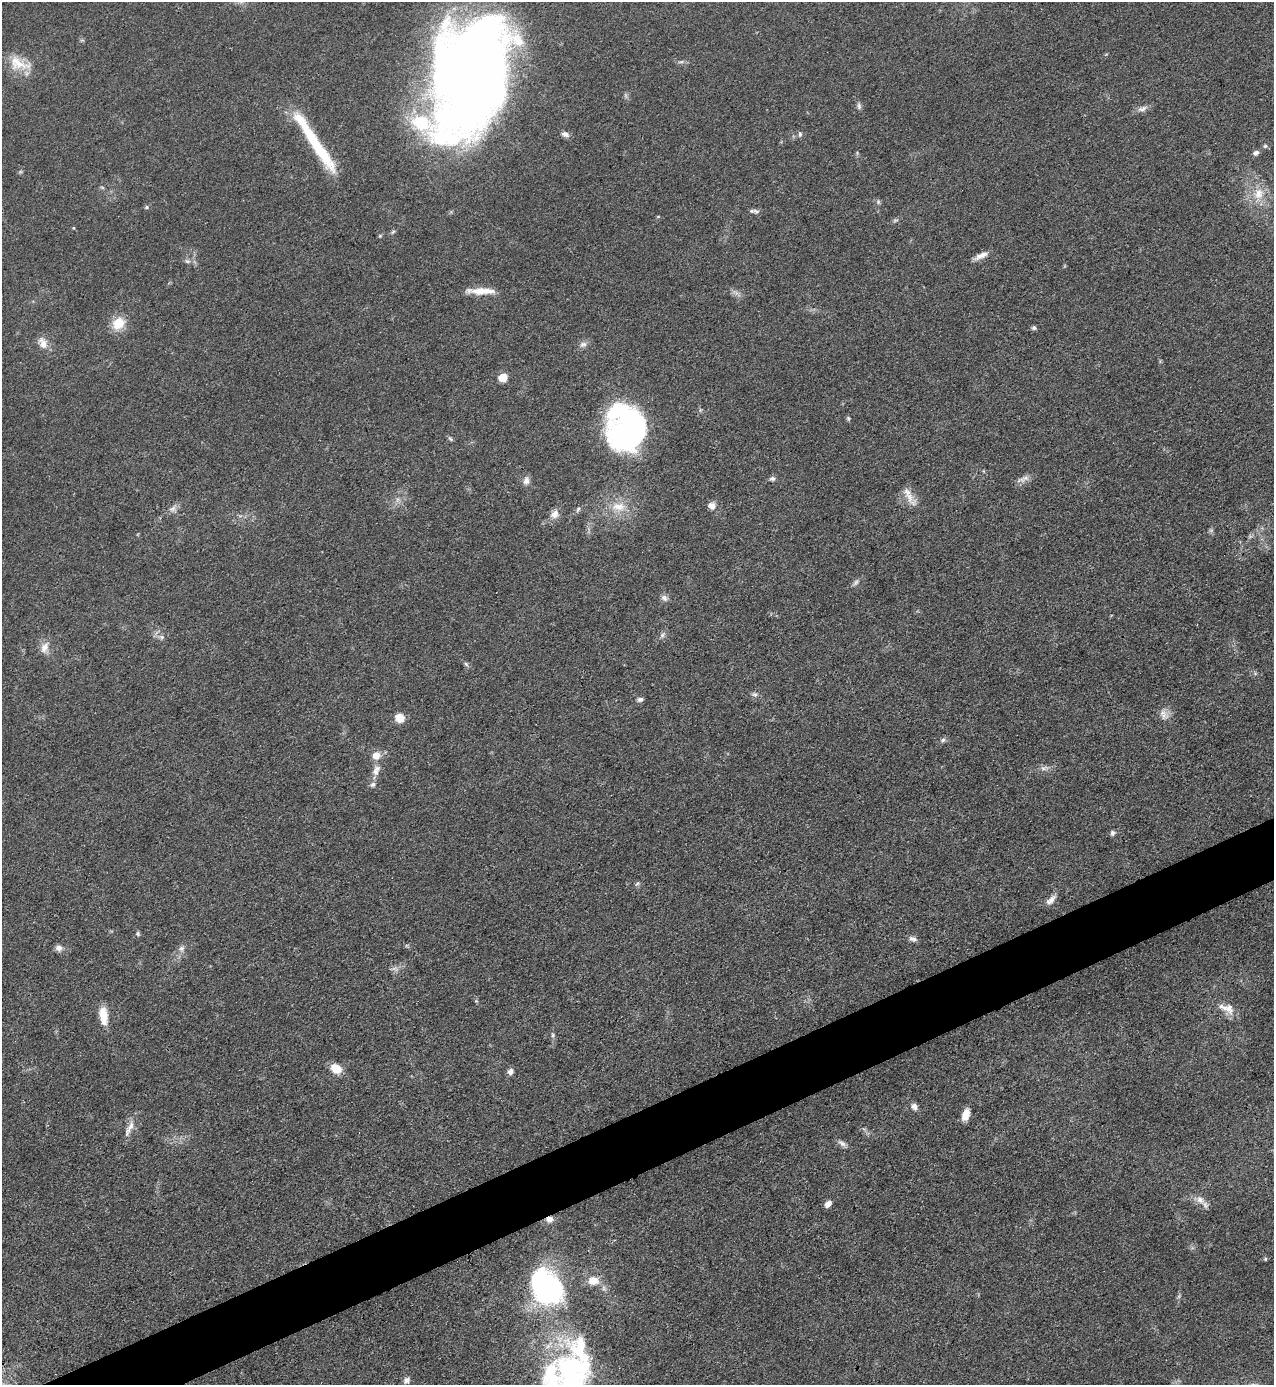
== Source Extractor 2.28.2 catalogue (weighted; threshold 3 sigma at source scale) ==
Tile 7 of 4 x 4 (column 3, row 2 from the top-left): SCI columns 2695-3966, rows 2767-4149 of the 5520 x 5533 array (HDU 1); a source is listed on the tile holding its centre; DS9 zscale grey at full resolution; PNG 1276 x 1387 px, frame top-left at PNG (2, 2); no overlay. Shown black and unused: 4% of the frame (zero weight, under 3 of 4 exposures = <1% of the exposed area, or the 3 px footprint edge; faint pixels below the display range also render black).
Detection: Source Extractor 2.28.2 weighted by HDU 2 'WHT'; one run over the whole footprint, this tile lists its part. Background 0.0496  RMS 0.0054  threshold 0.0244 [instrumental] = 3 sigma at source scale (4.5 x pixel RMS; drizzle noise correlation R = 1.50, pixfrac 1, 0.05/0.05 arcsec/px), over >= 5 px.
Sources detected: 86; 2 too faint to see at this stretch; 1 inside a brighter object's white glare — not listed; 6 inside a brighter listed object's ellipse — not listed separately; the other 77 listed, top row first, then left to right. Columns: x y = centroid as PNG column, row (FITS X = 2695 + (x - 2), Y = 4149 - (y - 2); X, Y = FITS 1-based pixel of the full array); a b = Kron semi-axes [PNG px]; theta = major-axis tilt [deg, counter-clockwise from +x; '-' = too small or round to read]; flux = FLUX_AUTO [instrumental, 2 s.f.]
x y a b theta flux
19 63 32 16 -18 12
468 78 116 68 72 740
859 106 10 5 -83 1.5
1142 109 16 7 19 2.8
565 134 11 7 -20 2.2
800 134 8 5 -90 1.2
317 145 70 10 -56 41
1265 146 6 6 - 1.1
1256 153 8 6 25 2.1
102 187 6 4 -19 0.66
1258 194 18 14 69 11
878 202 7 5 -71 1.1
146 207 6 4 24 0.87
756 211 10 6 -27 1.6
658 216 5 3 - 0.48
73 228 4 4 - 0.51
981 256 19 6 24 4
187 261 8 5 -24 1.4
481 291 37 7 0 9.4
118 323 16 13 36 11
1034 328 5 5 - 1.2
43 343 16 10 -67 5.3
583 344 11 8 22 2.4
503 377 6 5 - 17
848 418 6 5 - 0.83
629 432 40 33 35 130
450 439 8 4 -53 0.92
772 479 8 6 10 1.6
1023 479 21 6 21 3.1
526 481 11 8 77 2.8
909 497 29 9 -53 6.4
711 506 9 8 - 3.6
618 507 22 12 -3 10
173 509 11 9 25 2.8
578 509 9 5 63 1.2
554 514 12 11 - 3.9
856 582 10 6 55 1.6
664 598 9 7 -33 2.1
662 635 10 5 51 1.7
162 637 8 6 -14 1.7
45 647 18 10 67 4.9
466 664 7 4 -46 1.1
755 694 8 6 -32 1.7
640 699 7 5 8 1.8
1164 714 16 10 -62 4.1
400 718 10 9 - 6.1
943 740 7 6 - 1.5
376 755 9 8 - 6.2
1044 768 12 6 5 2.5
375 772 9 8 - 2.6
373 785 8 7 - 1.7
1112 833 7 6 - 1.4
637 884 6 4 20 0.84
1051 900 17 7 48 3.5
138 934 6 5 - 0.95
913 939 11 7 -16 2.1
59 948 9 8 - 2.6
181 948 9 7 27 2.3
394 968 10 5 -5 1.7
1229 1008 19 12 -90 6
103 1015 22 9 -82 9.1
553 1035 5 5 - 0.93
336 1069 12 9 -32 8.7
510 1072 9 7 66 2.1
914 1107 9 8 - 2.6
966 1115 12 7 73 6.5
129 1128 27 7 63 4.8
842 1143 13 6 -37 2.4
1200 1200 15 10 -42 4.8
828 1204 8 5 47 3.1
549 1219 8 7 - 3.1
1265 1259 5 5 - 0.67
593 1281 15 12 -2 7.6
547 1287 43 30 -52 100
1179 1296 7 4 71 1
570 1371 56 37 -63 100
407 1380 9 7 42 1.9
Overlapping masked pixels (flux is a lower limit): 2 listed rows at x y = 468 78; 549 1219
Isophote crosses this tile's border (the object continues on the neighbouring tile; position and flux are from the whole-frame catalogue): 2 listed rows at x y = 468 78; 570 1371